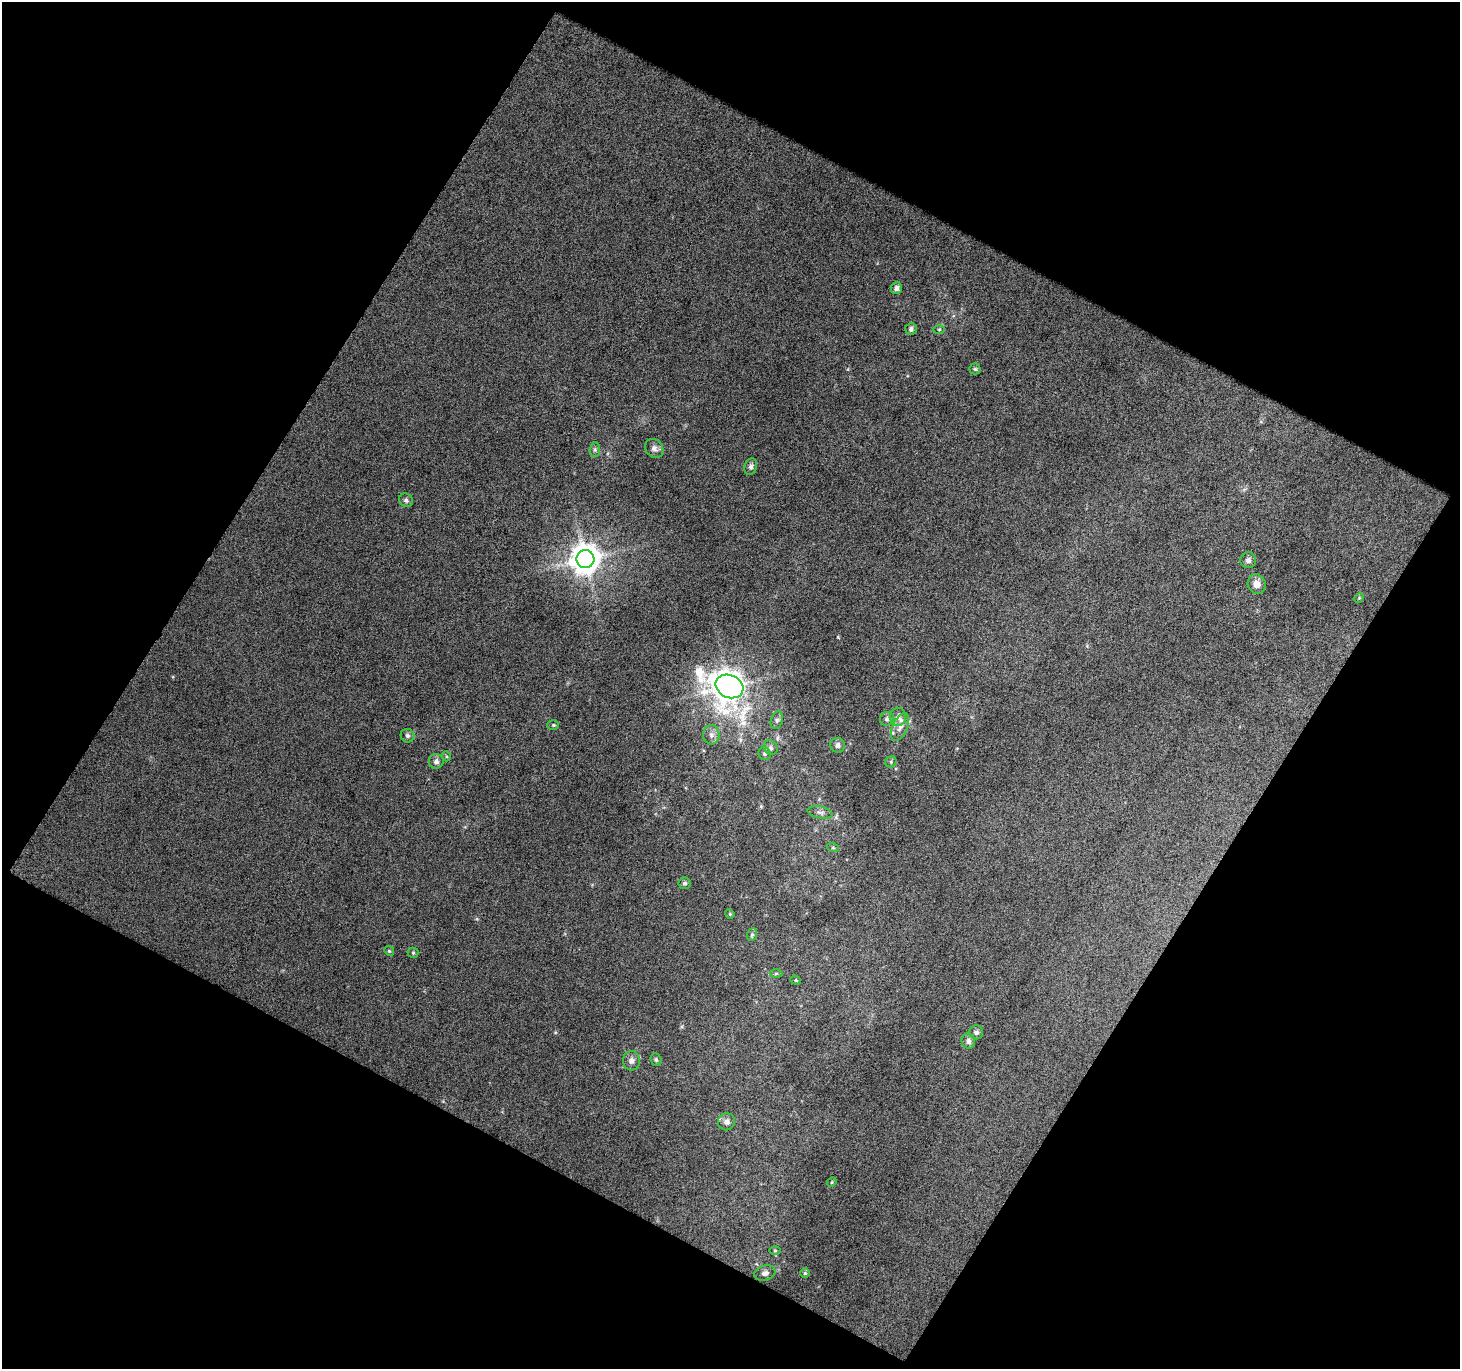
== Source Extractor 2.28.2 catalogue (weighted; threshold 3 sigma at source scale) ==
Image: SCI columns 2-1459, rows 53-1419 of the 1460 x 1478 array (HDU 1 of 3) = the unmasked area's bounding box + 8 px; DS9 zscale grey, full resolution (1 PNG px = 1 image px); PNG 1462 x 1371 px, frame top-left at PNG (2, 2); each listed source drawn as its Kron ellipse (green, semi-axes under 4 px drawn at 4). Shown black and unused: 48% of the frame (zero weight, under 12 of 24 exposures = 2% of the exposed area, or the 3 px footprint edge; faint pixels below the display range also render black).
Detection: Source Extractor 2.28.2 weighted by HDU 2 'WHT'. Background 0.0516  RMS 0.076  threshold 0.312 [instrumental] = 3 sigma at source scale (4.09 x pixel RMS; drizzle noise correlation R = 1.36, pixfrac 0.8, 0.0396/0.0396 arcsec/px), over >= 5 px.
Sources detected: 46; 2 inside a brighter listed object's ellipse — not listed separately; the other 44 listed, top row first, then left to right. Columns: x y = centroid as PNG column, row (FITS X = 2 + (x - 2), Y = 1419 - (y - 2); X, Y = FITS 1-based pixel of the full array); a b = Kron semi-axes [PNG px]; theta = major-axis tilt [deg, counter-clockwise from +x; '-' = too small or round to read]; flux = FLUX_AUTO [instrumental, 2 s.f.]
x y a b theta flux
896 288 6 5 - 27
911 329 6 6 - 19
939 329 5 3 - 7.1
975 369 5 5 - 12
654 448 10 8 -50 36
595 450 7 5 84 14
751 467 8 6 72 22
406 500 7 6 - 17
585 559 9 9 - 11000
1248 560 8 7 - 25
1257 584 10 9 - 56
1359 598 5 4 - 7.6
729 686 14 11 -25 10000
898 717 9 8 - 31
887 719 7 6 - 22
777 720 9 6 71 19
553 725 6 5 - 10
900 727 15 7 66 45
711 735 9 8 - 33
407 736 7 6 - 20
838 745 7 7 - 28
771 748 7 6 - 21
765 754 6 6 - 18
446 756 5 3 - 7.8
436 761 7 7 - 25
891 762 6 5 - 12
820 812 13 6 -12 27
833 848 6 4 -18 9.1
685 883 6 6 - 15
730 914 5 4 - 7.7
752 935 6 5 - 12
389 951 5 4 - 8.2
413 953 5 5 - 10
776 973 6 4 1 10
796 980 5 4 - 8.6
976 1032 7 7 - 21
968 1041 7 6 - 27
656 1060 7 5 -69 13
631 1061 9 8 - 34
727 1122 9 8 - 35
832 1182 5 4 - 7.8
775 1251 6 4 0 8.8
765 1273 11 7 14 31
805 1273 5 5 - 9.8